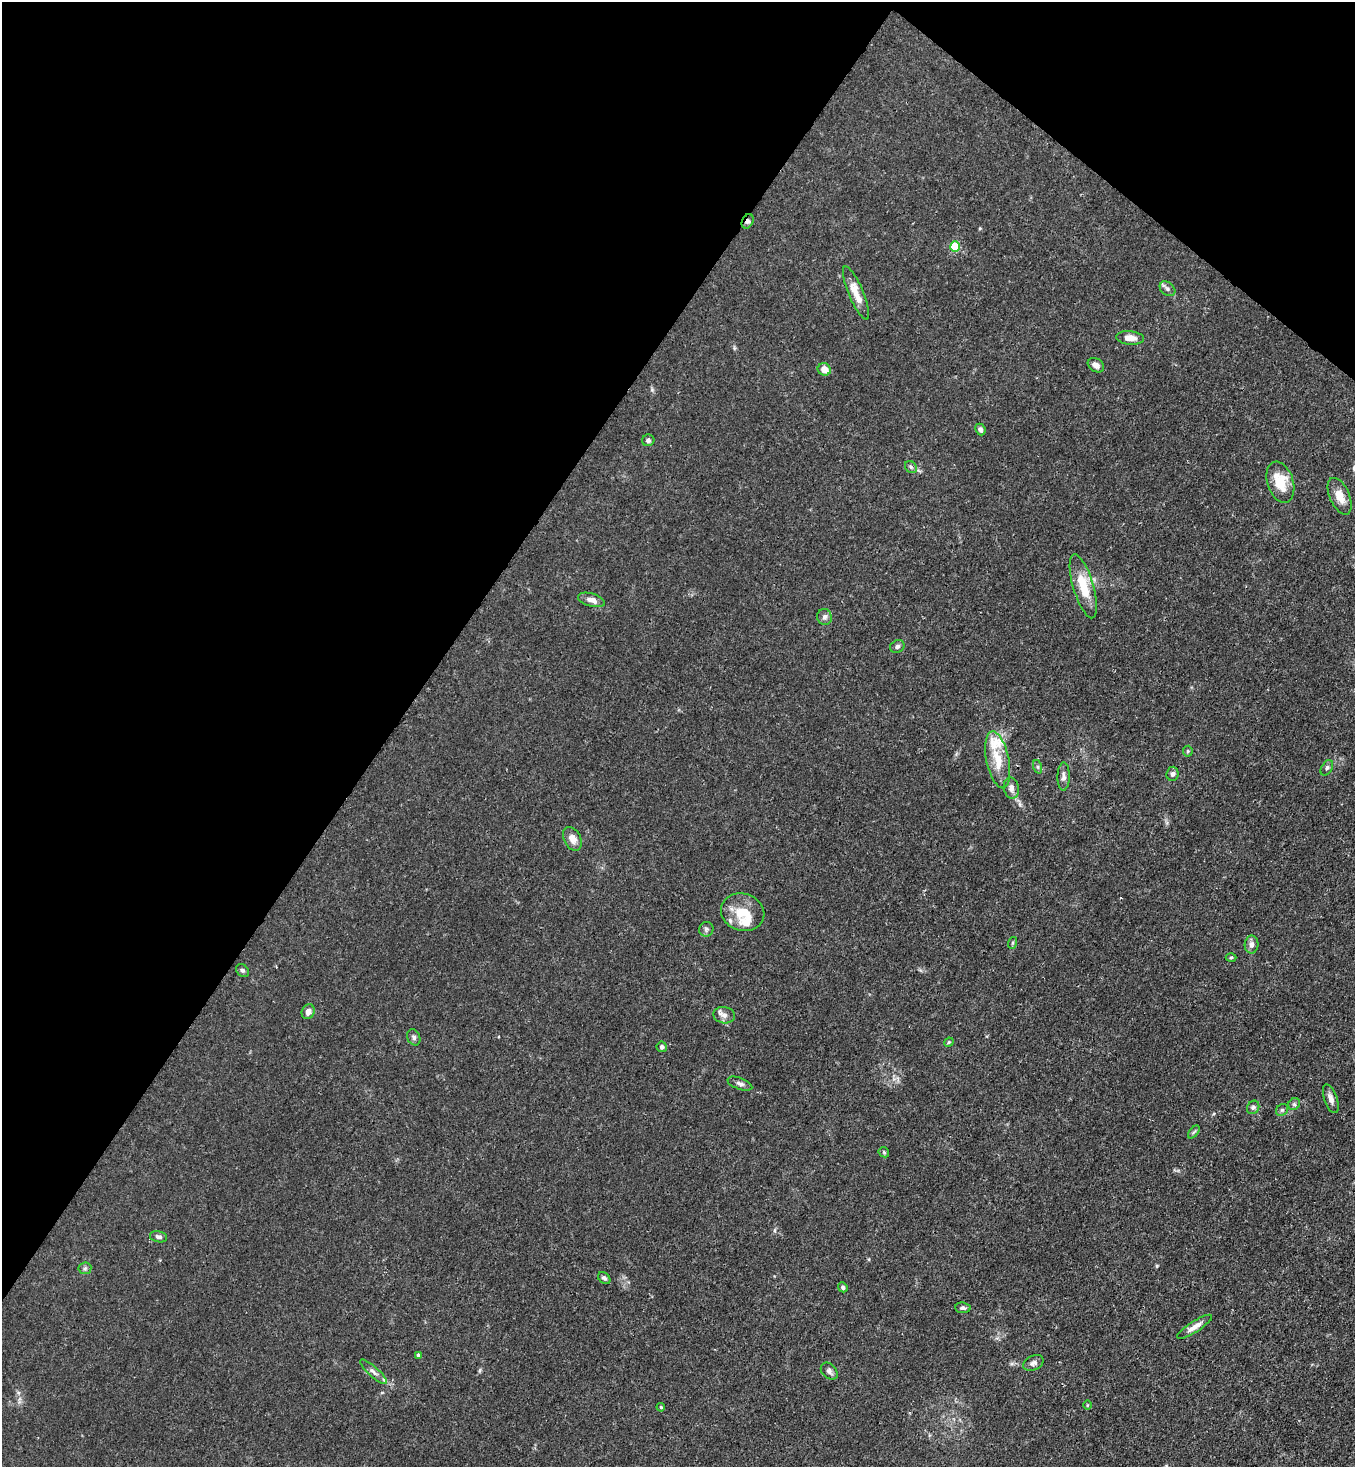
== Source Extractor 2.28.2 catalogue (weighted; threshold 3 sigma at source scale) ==
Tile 2 of 4 x 4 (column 2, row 1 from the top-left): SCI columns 1717-3069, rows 4455-5919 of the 6000 x 5977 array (HDU 1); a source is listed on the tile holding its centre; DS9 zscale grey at full resolution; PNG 1357 x 1469 px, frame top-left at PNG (2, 2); each listed source drawn as its Kron ellipse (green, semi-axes under 4 px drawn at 4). Shown black and unused: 34% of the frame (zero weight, under 3 of 4 exposures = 7% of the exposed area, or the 3 px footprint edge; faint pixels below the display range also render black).
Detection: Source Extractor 2.28.2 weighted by HDU 2 'WHT'; one run over the whole footprint, this tile lists its part. Background 0.0193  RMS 0.0026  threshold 0.0116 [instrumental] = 3 sigma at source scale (4.5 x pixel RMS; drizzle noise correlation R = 1.50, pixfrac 1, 0.05/0.05 arcsec/px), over >= 5 px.
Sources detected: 58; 4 inside a brighter listed object's ellipse — not listed separately; the other 54 listed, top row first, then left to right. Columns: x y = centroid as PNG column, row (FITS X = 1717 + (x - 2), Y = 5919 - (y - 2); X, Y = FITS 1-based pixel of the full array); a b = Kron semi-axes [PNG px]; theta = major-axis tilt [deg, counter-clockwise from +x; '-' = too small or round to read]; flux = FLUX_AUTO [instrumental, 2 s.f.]
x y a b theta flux
748 221 7 5 61 0.72
955 247 5 5 - 13
1167 289 9 6 -41 0.79
856 293 29 7 -67 3.4
1130 338 14 7 -5 2.2
1096 365 9 6 -30 1.4
824 369 7 6 - 2.6
980 429 6 5 - 0.79
648 440 6 5 - 0.61
911 467 7 5 -47 0.57
1280 482 21 13 -71 6.5
1340 496 19 10 -66 3.3
1083 586 33 10 -73 7.7
591 600 14 6 -15 1.7
824 617 8 7 - 0.89
897 646 7 6 - 0.67
1188 751 5 5 - 0.37
998 760 29 11 -78 6
1038 767 7 4 -71 0.45
1327 768 8 5 59 0.61
1172 774 7 6 - 0.71
1064 777 14 6 89 1.1
1011 788 11 7 -78 1.5
572 839 12 8 -62 2.1
743 912 22 18 -18 6.9
706 929 7 7 - 0.65
1012 943 6 4 71 0.31
1252 945 9 7 87 1.2
1231 958 5 3 - 0.29
242 970 7 5 -41 0.55
308 1012 7 6 - 1.4
724 1015 11 8 -9 1.3
414 1037 8 6 -65 0.71
949 1042 5 4 - 0.28
662 1047 5 5 - 0.62
740 1084 13 5 -20 0.93
1331 1099 15 6 -71 1.4
1294 1104 6 5 - 0.49
1253 1107 7 6 - 0.55
1282 1110 6 5 - 0.48
1194 1132 7 4 52 0.41
884 1152 6 4 -47 0.36
158 1237 9 5 -13 0.82
85 1268 6 6 - 0.53
604 1278 7 5 -42 0.6
843 1287 5 4 - 0.6
963 1308 8 5 -4 0.66
1194 1327 20 5 33 1.9
418 1355 4 3 - 0.54
1033 1363 11 7 27 0.99
829 1371 10 7 -46 0.93
374 1372 17 5 -42 1.1
1087 1405 5 3 - 0.22
661 1407 4 3 - 0.28
Overlapping masked pixels (flux is a lower limit): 1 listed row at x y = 748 221